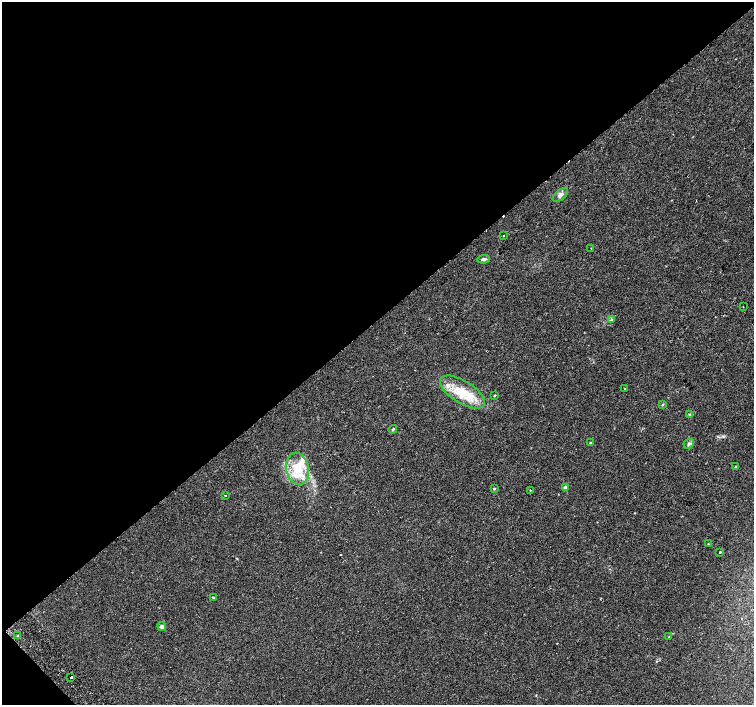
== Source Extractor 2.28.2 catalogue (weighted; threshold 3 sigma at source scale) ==
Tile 5 of 4 x 4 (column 1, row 2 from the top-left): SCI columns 52-1554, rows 3063-4468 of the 6109 x 6061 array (HDU 1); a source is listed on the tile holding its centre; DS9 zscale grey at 2 x 2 block average (1 PNG px = mean of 2 x 2 image px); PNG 756 x 707 px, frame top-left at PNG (2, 2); each listed source drawn as its Kron ellipse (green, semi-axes under 4 px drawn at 4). Shown black and unused: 46% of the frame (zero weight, under 2 of 3 exposures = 3% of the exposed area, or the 3 px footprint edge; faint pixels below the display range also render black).
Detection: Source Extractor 2.28.2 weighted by HDU 2 'WHT'; one run over the whole footprint, this tile lists its part. Background 0.1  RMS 0.0088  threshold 0.0396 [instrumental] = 3 sigma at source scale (4.5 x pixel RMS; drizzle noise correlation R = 1.50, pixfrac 1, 0.0396/0.0396 arcsec/px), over >= 5 px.
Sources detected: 34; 4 cosmic-ray / hot-pixel residue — neither listed nor drawn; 3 inside a brighter listed object's ellipse — not listed separately; the other 27 listed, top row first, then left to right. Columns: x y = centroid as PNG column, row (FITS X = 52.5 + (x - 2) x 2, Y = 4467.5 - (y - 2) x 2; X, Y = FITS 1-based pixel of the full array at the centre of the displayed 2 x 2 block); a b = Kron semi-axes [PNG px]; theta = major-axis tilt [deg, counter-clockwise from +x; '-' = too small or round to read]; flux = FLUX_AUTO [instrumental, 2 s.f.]
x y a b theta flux
560 195 9 5 41 7.9
503 236 2 2 - 1.2
591 249 2 2 - 1.4
484 259 6 3 4 4.7
743 307 2 2 - 2.5
612 320 3 3 - 1.7
624 388 2 2 - 3.4
462 392 25 11 -31 57
494 395 3 2 - 1.4
662 404 3 2 - 1.2
689 414 3 2 - 1.7
393 429 4 2 - 1.9
590 442 3 2 - 1.4
689 444 5 4 - 4.7
736 466 3 3 - 1.4
297 469 16 11 -77 51
565 488 2 2 - 12
494 489 3 2 - 2.6
530 490 2 2 - 1.1
226 495 2 2 - 1.4
708 544 2 2 - 2.3
720 552 2 2 - 2.2
213 597 3 2 - 1.3
162 627 4 4 - 6.2
17 635 2 2 - 2.8
669 637 3 3 - 1.7
71 677 2 2 - 5.9
Diffuse or blended objects may show on this block-average render without a row.